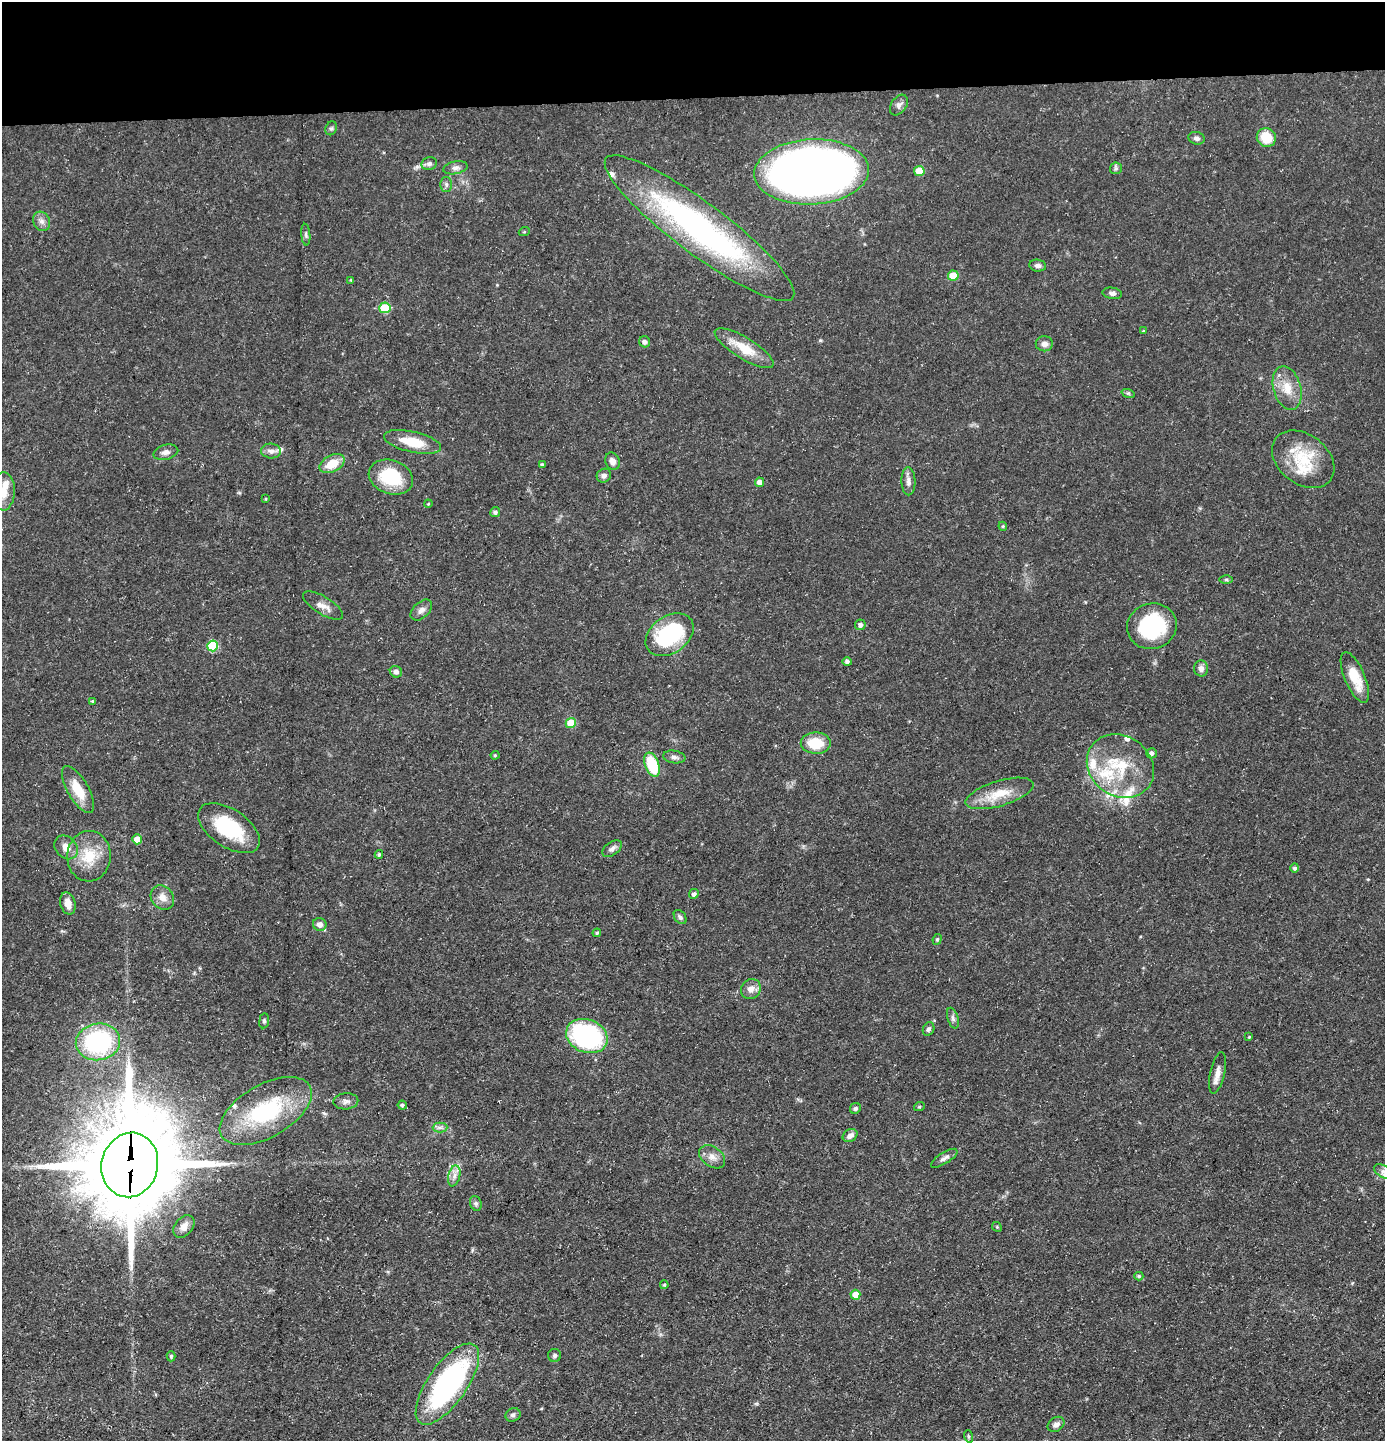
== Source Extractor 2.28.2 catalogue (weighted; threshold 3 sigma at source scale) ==
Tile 2 of 3 x 3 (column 2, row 1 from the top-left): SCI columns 1456-2838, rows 2879-4317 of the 4292 x 4317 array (HDU 1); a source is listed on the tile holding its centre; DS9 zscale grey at full resolution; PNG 1387 x 1443 px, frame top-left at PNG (2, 2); each listed source drawn as its Kron ellipse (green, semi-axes under 4 px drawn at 4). Shown black and unused: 7% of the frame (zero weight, under 3 of 5 exposures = <1% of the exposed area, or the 3 px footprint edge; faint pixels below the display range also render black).
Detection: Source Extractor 2.28.2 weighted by HDU 2 'WHT'; one run over the whole footprint, this tile lists its part. Background 0.0975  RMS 0.0046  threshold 0.0207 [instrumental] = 3 sigma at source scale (4.5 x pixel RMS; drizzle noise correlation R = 1.50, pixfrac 1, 0.05/0.05 arcsec/px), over >= 5 px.
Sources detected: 119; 1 inside a brighter object's white glare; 1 long thin detection or spike segment (spike, bleed or trail) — neither listed nor drawn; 9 inside a brighter listed object's ellipse — not listed separately; the other 108 listed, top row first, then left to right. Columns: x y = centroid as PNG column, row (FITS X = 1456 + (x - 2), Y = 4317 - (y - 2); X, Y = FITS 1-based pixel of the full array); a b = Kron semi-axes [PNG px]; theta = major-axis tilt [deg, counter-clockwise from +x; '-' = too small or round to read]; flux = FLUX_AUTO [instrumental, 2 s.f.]
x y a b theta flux
899 105 11 7 56 2
331 128 7 5 67 0.93
1197 138 8 6 -17 1.5
1266 138 10 9 - 10
429 164 8 6 11 1.3
455 168 12 6 12 2
1116 168 6 6 - 0.99
919 171 5 5 - 9.8
811 172 57 32 3 390
446 184 7 6 - 1.3
42 221 10 8 -61 2.3
699 228 117 25 -37 130
524 232 5 3 - 0.48
306 235 11 4 -85 1.1
1038 266 8 6 -8 1.6
953 276 5 5 - 9.9
351 280 3 3 - 0.37
1112 293 10 5 -10 1.4
385 308 5 5 - 20
1143 331 3 3 - 0.43
645 342 5 5 - 1.5
1044 344 8 7 - 2.4
744 348 34 10 -32 12
1287 388 22 13 -75 8.7
1128 393 7 4 -18 0.71
413 442 29 10 -13 12
271 451 10 7 -3 2.4
166 452 12 7 14 2.3
1303 459 34 25 -37 22
612 461 9 7 -69 2.6
332 464 13 8 28 9.4
542 465 4 4 - 0.76
604 476 7 6 - 1.8
391 477 23 16 -19 23
908 481 14 7 -88 2.5
759 482 5 4 - 3.4
3 491 19 11 89 6.5
266 499 4 3 - 0.41
428 504 4 3 - 0.41
495 512 5 5 - 1.2
1003 526 4 4 - 0.53
1226 580 7 4 -1 0.72
323 606 23 8 -32 4.1
421 610 13 8 43 2.5
860 625 5 5 - 1.6
1152 626 25 23 18 39
670 635 26 18 35 44
213 646 5 5 - 22
847 662 4 4 - 1.2
1201 668 8 7 - 2.4
396 672 6 5 - 1.6
1355 677 27 10 -67 11
92 701 4 3 - 0.44
571 723 5 5 - 9.9
816 743 15 10 0 12
1151 753 5 5 - 1.7
495 755 4 4 - 0.5
674 757 11 6 -9 1.8
652 765 12 7 -69 21
1120 766 35 30 -34 28
78 790 26 10 -60 11
1000 793 35 12 17 12
229 828 35 19 -34 28
137 839 5 5 - 4.5
66 847 13 10 -47 4.1
612 849 11 6 34 1.9
379 854 4 3 - 0.71
89 856 25 21 87 15
1295 868 4 4 - 1.1
694 894 5 4 - 1.5
162 897 13 11 -53 3.8
68 904 11 7 -75 4.5
680 917 8 5 -53 1.2
320 924 7 6 - 2.4
597 933 4 4 - 0.77
937 939 5 4 - 0.73
751 989 10 9 - 3.3
953 1018 11 5 -71 1.5
264 1021 7 5 81 0.89
929 1029 7 5 64 1.3
587 1036 21 16 -21 67
1249 1037 3 3 - 0.4
98 1042 22 18 9 56
1217 1073 21 7 77 3.6
346 1101 12 8 4 2.1
402 1105 4 4 - 0.99
919 1107 5 3 - 0.47
855 1108 6 5 - 1.1
266 1111 51 26 30 45
440 1127 7 5 1 1.3
850 1135 8 6 35 2.3
712 1157 14 10 -37 3.6
944 1158 15 5 32 2
130 1165 32 28 77 7600
1383 1172 10 6 -30 2
454 1176 10 6 77 2.3
476 1203 7 5 -70 1
184 1226 13 9 50 3.1
997 1227 5 4 - 0.5
1139 1276 4 4 - 0.68
664 1285 4 3 - 0.56
855 1295 5 5 - 6.7
555 1355 6 6 - 1.2
171 1356 5 4 - 0.66
447 1384 48 19 55 96
513 1415 8 6 24 1.5
1056 1424 9 7 34 2
968 1436 6 4 -71 0.56
Overlapping masked pixels (flux is a lower limit): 1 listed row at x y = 130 1165
Isophote crosses this tile's border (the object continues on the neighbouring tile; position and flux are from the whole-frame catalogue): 2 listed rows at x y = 3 491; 1383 1172